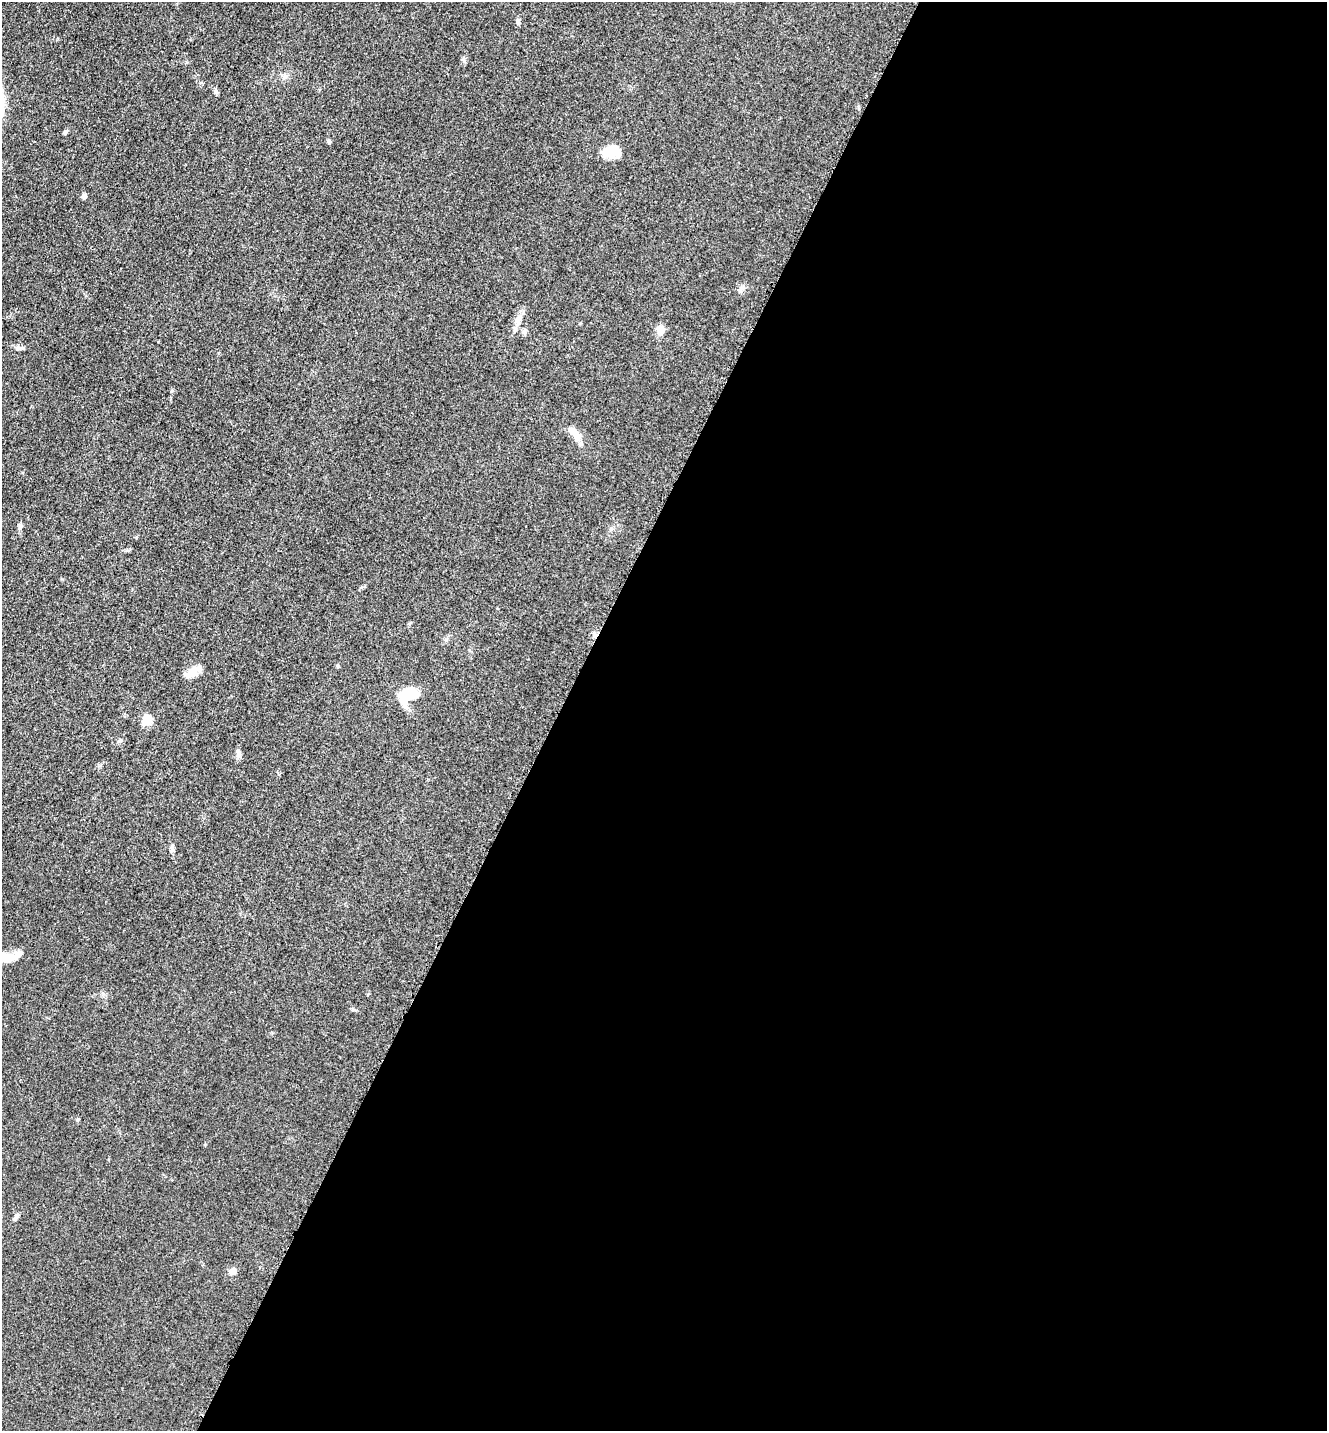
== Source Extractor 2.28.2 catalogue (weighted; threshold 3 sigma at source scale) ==
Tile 12 of 4 x 4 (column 4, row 3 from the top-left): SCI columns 4273-5597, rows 1468-2896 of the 5805 x 5772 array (HDU 1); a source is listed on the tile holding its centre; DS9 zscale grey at full resolution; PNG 1329 x 1433 px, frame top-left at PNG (2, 2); no overlay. Shown black and unused: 58% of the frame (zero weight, under 3 of 5 exposures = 3% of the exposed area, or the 3 px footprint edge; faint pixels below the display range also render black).
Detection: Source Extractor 2.28.2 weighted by HDU 2 'WHT'; one run over the whole footprint, this tile lists its part. Background 0.0639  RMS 0.0059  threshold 0.0265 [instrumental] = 3 sigma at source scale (4.5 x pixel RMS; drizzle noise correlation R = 1.50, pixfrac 1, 0.05/0.05 arcsec/px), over >= 5 px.
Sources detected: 22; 1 inside a brighter object's white glare — not listed; the other 21 listed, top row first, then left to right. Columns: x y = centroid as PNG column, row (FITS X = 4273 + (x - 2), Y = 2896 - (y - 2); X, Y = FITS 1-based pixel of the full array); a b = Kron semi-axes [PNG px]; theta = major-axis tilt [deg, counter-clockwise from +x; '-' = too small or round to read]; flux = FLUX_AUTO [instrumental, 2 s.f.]
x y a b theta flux
518 21 9 5 -89 1.4
464 60 7 4 -72 1.1
285 76 8 6 90 1.8
65 132 6 5 - 0.97
329 142 6 4 -76 0.96
612 152 22 13 2 10
84 196 6 5 - 1.5
742 288 7 5 44 1.5
518 321 19 6 68 4.1
661 330 11 9 -89 5
18 348 9 4 -9 1.6
573 431 19 9 -54 6.2
20 526 8 5 74 1.3
194 671 20 9 35 6.6
407 694 23 13 11 14
147 720 15 10 55 6.5
120 741 6 4 19 0.87
172 849 12 5 89 1.6
6 957 24 13 0 11
14 1218 7 4 71 1
232 1271 10 8 28 2.9
Isophote crosses this tile's border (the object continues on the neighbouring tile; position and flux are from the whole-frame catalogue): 1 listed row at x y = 6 957
Unlisted compact peaks at least as high as the median listed source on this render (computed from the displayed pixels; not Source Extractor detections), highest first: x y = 353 1010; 215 92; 136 537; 62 579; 172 391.